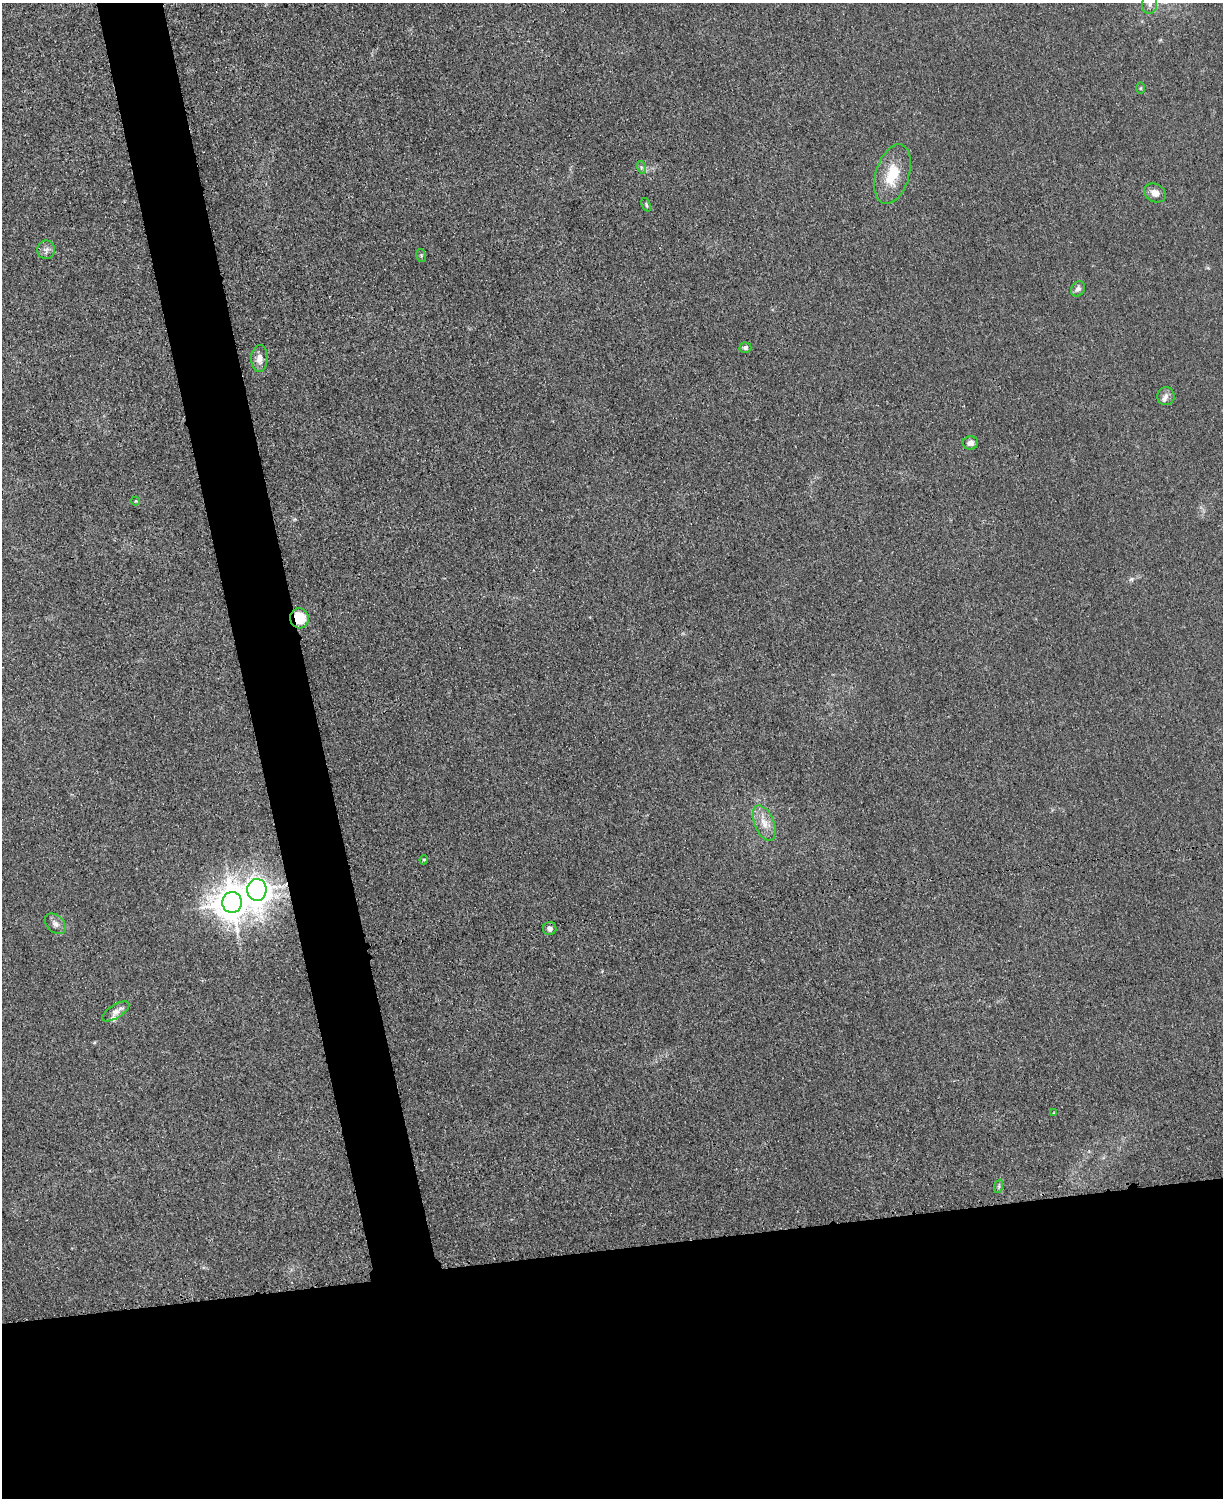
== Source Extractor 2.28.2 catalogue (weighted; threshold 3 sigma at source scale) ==
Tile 11 of 4 x 3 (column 3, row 3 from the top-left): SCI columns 2456-3676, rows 264-1759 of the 4923 x 4898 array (HDU 1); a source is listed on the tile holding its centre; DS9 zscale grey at full resolution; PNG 1225 x 1500 px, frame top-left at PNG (2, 3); each listed source drawn as its Kron ellipse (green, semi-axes under 4 px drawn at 4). Shown black and unused: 21% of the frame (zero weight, under 3 of 4 exposures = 2% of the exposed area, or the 3 px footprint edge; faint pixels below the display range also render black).
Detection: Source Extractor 2.28.2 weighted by HDU 2 'WHT'; one run over the whole footprint, this tile lists its part. Background 0.0151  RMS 0.0046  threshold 0.0205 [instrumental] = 3 sigma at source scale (4.5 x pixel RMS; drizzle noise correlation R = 1.50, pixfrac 1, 0.05/0.05 arcsec/px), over >= 5 px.
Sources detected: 26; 2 inside a brighter listed object's ellipse — not listed separately; the other 24 listed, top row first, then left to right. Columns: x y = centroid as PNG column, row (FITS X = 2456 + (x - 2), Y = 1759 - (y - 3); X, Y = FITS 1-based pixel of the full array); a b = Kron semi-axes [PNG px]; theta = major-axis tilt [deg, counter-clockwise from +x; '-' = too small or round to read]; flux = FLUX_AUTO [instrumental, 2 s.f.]
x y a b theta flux
1150 4 10 7 83 2.2
1141 88 6 4 89 0.5
641 167 6 4 -73 0.86
892 174 31 16 73 14
1155 193 11 9 -28 3.3
646 205 7 3 -67 0.66
46 250 9 9 - 2.1
421 255 7 4 -80 0.68
1078 289 8 6 57 1.8
745 348 6 5 - 1.4
259 358 13 8 88 3.6
1166 396 9 8 - 2
970 443 8 6 9 2
136 501 4 4 - 0.46
299 618 10 9 - 12
764 823 19 9 -68 5.4
424 860 5 4 - 0.58
257 890 11 9 -87 410
232 902 10 10 - 950
55 924 12 8 -43 2.4
550 928 6 6 - 1.6
116 1011 15 6 32 3
1054 1113 4 4 - 0.39
999 1186 7 4 72 0.83
Overlapping masked pixels (flux is a lower limit): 2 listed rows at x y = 299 618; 257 890
Isophote crosses this tile's border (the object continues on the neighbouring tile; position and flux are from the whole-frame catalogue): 1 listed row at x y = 1150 4